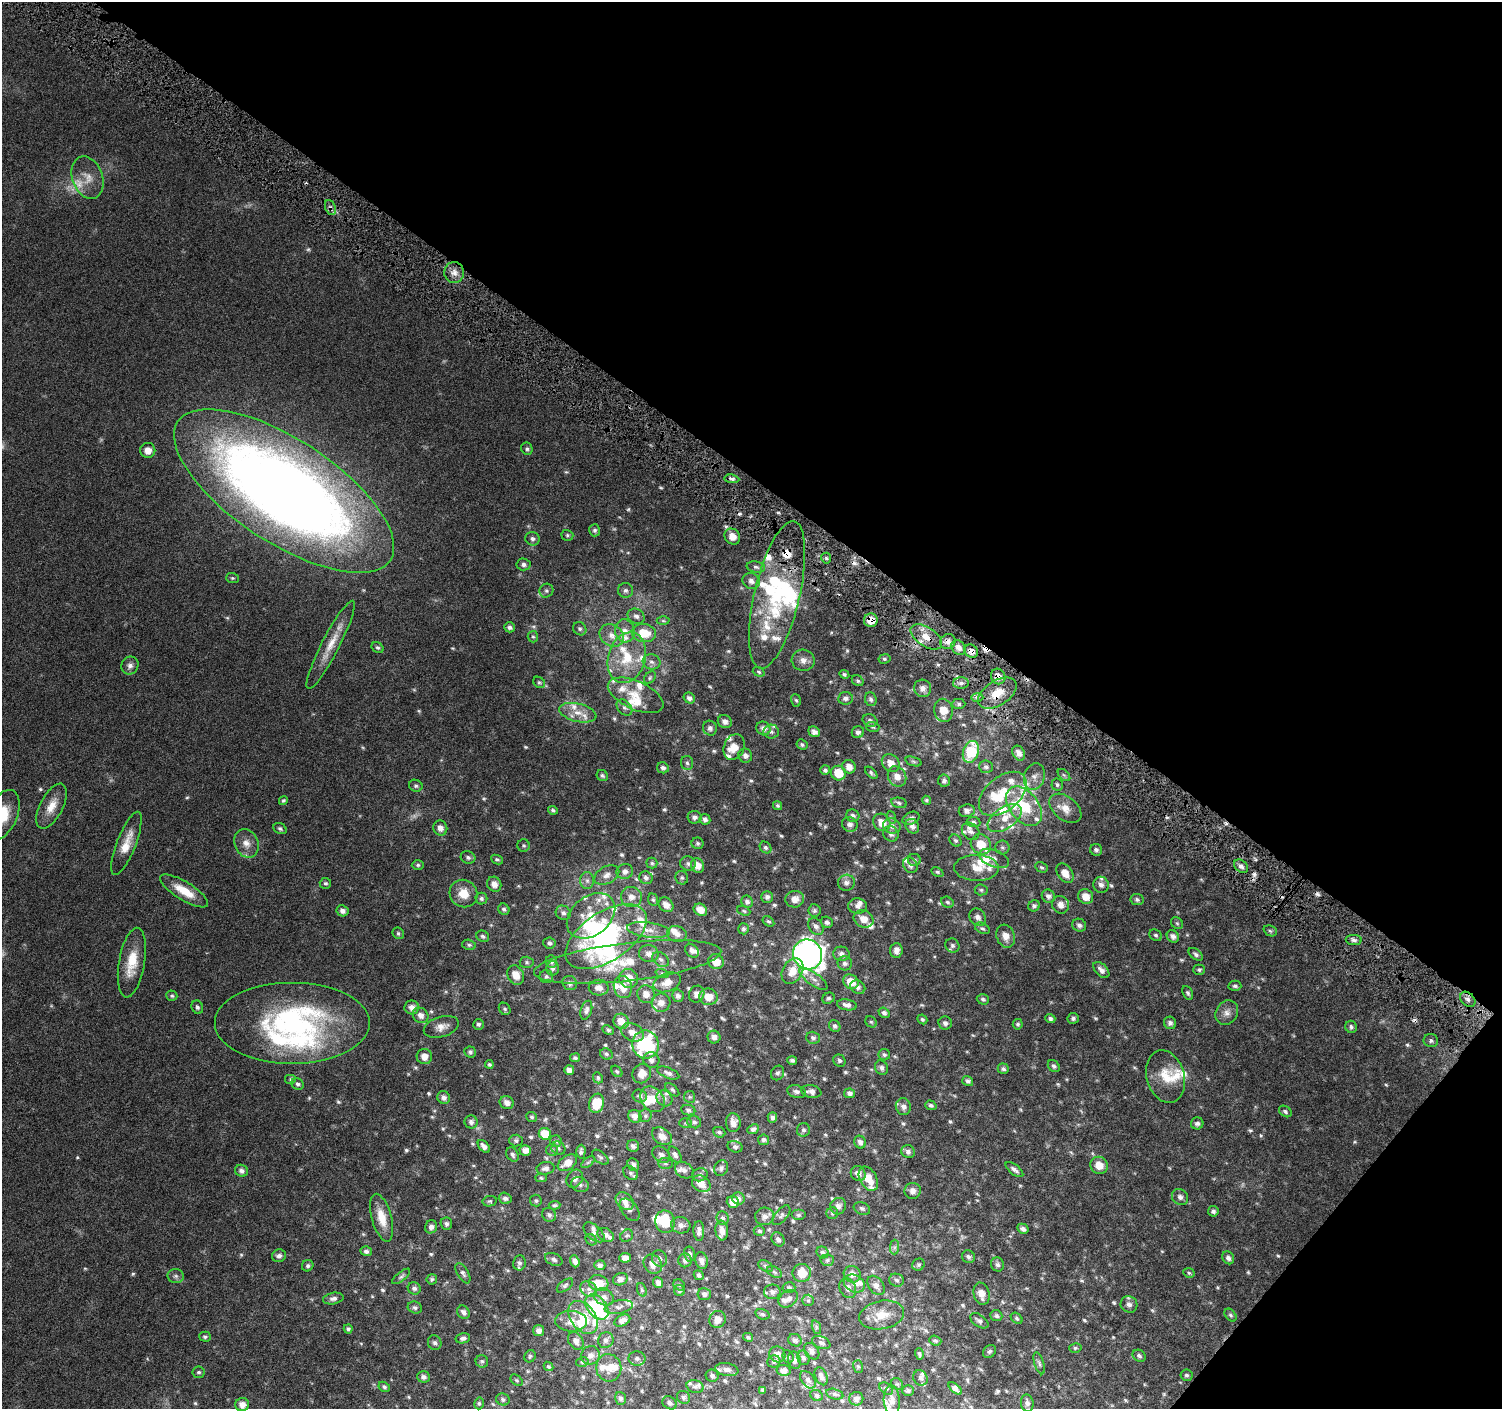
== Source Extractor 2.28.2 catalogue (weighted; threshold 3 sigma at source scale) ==
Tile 8 of 4 x 4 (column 4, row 2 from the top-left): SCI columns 4511-6010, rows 3065-4471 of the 6015 x 6062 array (HDU 1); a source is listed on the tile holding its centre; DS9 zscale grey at full resolution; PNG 1504 x 1411 px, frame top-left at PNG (2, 2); each listed source drawn as its Kron ellipse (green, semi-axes under 4 px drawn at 4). Shown black and unused: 37% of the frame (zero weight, under 4 of 8 exposures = <1% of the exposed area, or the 3 px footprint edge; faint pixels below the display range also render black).
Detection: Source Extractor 2.28.2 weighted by HDU 2 'WHT'; one run over the whole footprint, this tile lists its part. Background 0.0257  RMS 0.0024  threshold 0.00983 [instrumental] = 3 sigma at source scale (4.09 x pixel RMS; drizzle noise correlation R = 1.36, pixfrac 0.8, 0.0396/0.0396 arcsec/px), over >= 5 px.
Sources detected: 761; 13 too faint to see at this stretch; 7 inside a brighter object's white glare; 8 cosmic-ray / hot-pixel residue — neither listed nor drawn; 85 inside a brighter listed object's ellipse — not listed separately; of the other 648, all 500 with FLUX_AUTO >= 0.35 (the completeness limit of this list) listed and drawn (148 fainter detections not listed), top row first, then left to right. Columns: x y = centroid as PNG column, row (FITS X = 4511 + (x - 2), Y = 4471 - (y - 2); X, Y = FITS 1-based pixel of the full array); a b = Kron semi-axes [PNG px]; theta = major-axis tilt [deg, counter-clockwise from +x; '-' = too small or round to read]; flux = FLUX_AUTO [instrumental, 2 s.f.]
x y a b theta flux
88 178 22 15 -71 3.4
330 208 8 5 -68 0.62
454 273 10 10 - 1.5
527 449 6 5 - 0.5
148 450 7 7 - 1.9
732 479 7 4 -6 0.62
284 491 127 51 -33 300
595 530 6 5 - 0.57
567 535 6 5 - 0.37
732 537 8 7 - 2.1
532 539 7 6 - 0.69
826 558 5 5 - 0.41
523 564 7 6 - 0.71
756 567 9 5 -9 0.67
232 578 6 5 - 0.36
751 581 9 7 -30 1.2
625 590 7 7 - 0.68
546 591 7 6 - 0.59
777 595 75 22 77 21
636 616 9 7 -31 0.87
871 620 7 7 - 2.4
663 621 6 4 -1 0.36
510 627 5 5 - 0.66
580 629 7 6 - 0.55
625 631 11 10 - 1.9
644 633 12 9 -10 4.9
612 635 13 10 -35 2.2
533 637 6 5 - 0.36
926 637 18 9 -33 2.9
948 641 8 7 - 1.2
331 645 49 9 63 4.7
378 648 6 5 - 0.45
959 648 8 6 -52 1.2
971 651 7 6 - 1.1
627 658 26 18 74 8.4
884 659 6 4 10 0.37
803 660 11 10 - 1.4
651 662 9 7 -16 0.97
130 665 9 8 - 1
759 672 6 4 -19 0.35
844 674 5 4 - 0.41
998 676 8 7 - 1.5
650 678 7 5 51 0.37
858 681 6 5 - 0.42
539 682 6 5 - 0.38
961 683 8 5 -1 0.84
923 688 9 8 - 1.3
997 693 21 12 32 4
636 695 30 14 -24 4.8
977 697 6 4 -1 0.5
689 698 6 5 - 0.88
845 698 7 6 - 0.79
871 699 7 5 -70 0.61
796 700 6 5 - 0.4
959 704 6 5 - 0.48
624 708 9 6 -48 0.8
944 710 12 9 -79 3.2
578 713 19 9 -14 2.6
870 720 8 6 -24 0.7
725 722 7 6 - 1.1
873 727 7 5 -17 0.41
710 728 7 7 - 0.86
763 728 7 6 - 1
771 732 7 7 - 0.64
814 732 6 5 - 1
858 732 6 6 - 0.78
802 745 6 5 - 0.44
734 747 13 10 69 2.4
971 752 11 7 71 13
1019 753 8 6 -59 1.2
745 756 7 7 - 0.93
913 761 8 3 -19 0.36
687 763 7 6 - 0.58
891 763 10 8 -45 2
849 767 7 6 - 1.7
986 767 7 6 - 0.64
663 768 6 5 - 0.69
825 770 5 5 - 0.49
838 773 7 7 - 4.5
871 773 7 4 -43 0.42
1064 775 7 4 -44 0.43
602 776 6 5 - 0.43
897 776 10 8 -59 1.9
1034 777 13 10 72 1.6
944 781 6 6 - 0.69
1057 785 6 6 - 0.49
416 786 7 5 -24 0.51
1003 794 28 17 40 6.7
926 800 4 4 - 0.4
283 801 5 4 - 0.35
899 803 8 5 -12 0.48
52 806 25 11 62 3.4
778 806 5 4 - 0.42
1024 806 22 14 -52 9.5
1065 808 18 11 -39 2.9
553 810 5 4 - 0.41
967 811 8 6 8 0.86
2 815 27 15 65 8.2
853 816 6 6 - 0.73
694 817 7 6 - 0.79
891 817 6 4 -71 0.37
911 818 9 6 26 0.8
1005 818 19 11 35 3.2
705 819 5 5 - 0.77
882 822 9 8 - 2.5
973 822 7 5 -7 0.45
850 824 8 7 - 0.93
892 826 9 7 -22 1.2
912 826 8 6 -53 1
440 828 8 7 - 1.3
280 829 7 5 -31 0.5
971 831 9 8 - 0.98
891 834 8 7 - 0.83
955 841 6 5 - 0.47
126 843 34 9 69 3.9
246 843 15 11 -64 2.2
698 843 6 6 - 0.49
981 844 11 9 -43 3.6
524 845 6 6 - 0.38
765 847 6 5 - 0.49
1002 847 7 7 - 0.55
1096 850 6 5 - 0.65
468 857 7 6 - 0.67
994 858 16 8 -22 1.4
497 859 6 4 -24 0.41
914 860 6 6 - 0.51
652 863 5 5 - 0.36
688 863 8 7 - 0.64
418 865 6 5 - 0.41
910 865 8 6 -55 0.81
698 866 7 6 - 1.8
1241 866 8 5 -40 0.84
1041 867 6 5 - 0.37
976 868 22 13 -1 3.5
625 871 8 7 - 1
937 872 6 4 -26 0.37
1065 873 10 7 -54 2.3
607 875 13 8 28 1.4
646 878 7 6 - 0.69
682 878 7 6 - 0.46
587 881 8 6 -89 0.78
325 883 6 5 - 0.41
846 883 8 8 - 1
494 884 8 7 - 1.5
1101 885 8 7 - 0.93
981 890 6 5 - 0.41
184 891 28 9 -32 4.5
463 893 14 13 - 3.5
1048 896 7 6 - 0.82
1086 896 8 7 - 2.4
631 897 10 10 - 1.7
767 897 6 5 - 0.63
481 898 6 6 - 0.5
795 899 9 8 - 1.8
653 900 6 5 - 0.38
1137 900 6 5 - 0.55
747 902 6 5 - 0.68
947 902 6 5 - 0.43
666 905 8 6 -43 1.5
1060 905 9 8 - 1.5
857 906 9 7 -2 1.1
1034 906 6 5 - 0.58
504 909 6 5 - 0.49
700 910 7 5 -32 2
814 910 6 6 - 0.54
342 911 6 5 - 0.88
744 911 7 4 -22 0.35
563 913 8 7 - 0.75
591 916 27 19 39 7
978 917 9 7 -53 1
864 919 10 8 -27 2.4
768 921 6 4 -34 0.39
827 922 6 5 - 0.66
1177 923 6 5 - 0.39
1079 925 7 6 - 0.77
816 926 9 6 -53 0.91
982 928 8 5 -27 0.47
743 929 5 5 - 0.4
648 930 22 7 -7 2.4
1270 931 7 5 -23 0.38
398 933 6 5 - 0.43
677 934 10 8 -15 1.4
1156 935 6 5 - 0.48
483 936 7 5 -31 0.46
606 936 46 24 34 42
1006 936 12 9 -71 2
1173 936 6 5 - 0.91
1354 940 8 5 -3 0.68
549 943 6 5 - 0.54
469 945 7 5 -15 0.46
952 945 7 6 - 0.63
896 950 7 6 - 1.3
692 951 8 6 -46 0.99
649 954 10 8 -17 1.3
808 954 15 14 - 130
841 954 8 7 - 1
1196 954 8 5 -37 0.61
661 960 9 6 -33 0.78
527 962 7 5 -2 0.43
551 962 6 5 - 0.64
628 962 94 19 7 15
716 962 8 7 - 2.9
132 963 35 13 80 6.1
845 963 7 7 - 0.81
552 968 7 6 - 0.73
1101 970 10 6 -46 1.1
1199 970 6 5 - 0.44
792 971 14 10 60 2.7
662 973 7 4 -19 0.37
516 975 10 8 -66 2.4
546 976 6 6 - 0.58
629 978 10 9 - 3.3
813 979 17 6 -37 1.3
667 982 14 9 23 2.5
851 982 8 7 - 3.8
570 983 7 7 - 0.84
1235 986 6 5 - 0.55
623 987 11 9 -74 2.6
858 987 8 6 -31 0.85
599 988 10 8 -2 1.5
1188 993 7 5 -64 0.49
646 994 9 8 - 1.7
697 994 8 7 - 1.4
172 996 5 5 - 0.4
678 996 6 5 - 0.72
708 997 9 8 - 3.1
828 998 6 5 - 0.43
983 999 6 5 - 0.49
1468 999 8 6 -45 0.97
661 1003 9 9 - 1.7
847 1005 10 5 -8 0.94
197 1007 7 5 -66 0.56
412 1007 7 7 - 1.3
505 1009 6 5 - 0.41
586 1010 10 5 73 0.76
884 1013 6 5 - 0.65
1227 1013 13 10 55 1.6
421 1015 8 7 - 1.3
1073 1018 6 5 - 0.58
922 1019 5 4 - 0.39
1050 1019 5 4 - 0.52
621 1021 8 7 - 2.5
871 1022 6 5 - 0.35
292 1023 78 41 0 49
945 1023 7 6 - 0.73
1170 1023 6 6 - 0.71
478 1024 5 5 - 0.54
1018 1024 5 5 - 0.44
835 1026 6 5 - 0.54
441 1027 18 10 17 1.9
1351 1027 6 6 - 0.58
608 1030 6 4 -28 0.42
632 1032 12 8 -25 1.9
714 1037 6 6 - 1
813 1038 7 6 - 0.56
1431 1041 7 6 - 0.56
646 1044 14 13 - 21
470 1052 6 5 - 0.55
606 1054 6 5 - 0.5
884 1055 6 5 - 0.49
424 1057 8 7 - 1.9
575 1058 5 4 - 0.43
651 1060 8 7 - 1
792 1060 5 4 - 0.54
839 1061 6 5 - 0.5
489 1064 4 4 - 0.42
1054 1066 6 5 - 0.53
881 1068 7 6 - 0.71
1003 1069 6 5 - 0.54
569 1070 5 5 - 1
617 1071 6 4 -47 0.42
642 1073 10 9 - 2.1
668 1073 12 5 -22 0.88
778 1073 7 6 - 0.52
1165 1077 27 19 -75 5.5
598 1078 6 5 - 0.46
291 1079 6 5 - 0.38
968 1081 6 5 - 0.57
298 1084 6 5 - 0.54
672 1090 8 4 -42 0.43
796 1092 10 6 -16 0.73
811 1092 10 6 -9 1.1
849 1093 5 4 - 0.81
640 1096 7 6 - 0.69
690 1097 6 5 - 0.38
444 1098 6 6 - 0.98
664 1098 8 7 - 0.93
652 1099 14 11 -49 3.2
507 1103 7 6 - 1.1
597 1103 10 7 73 5.6
931 1105 6 4 -18 0.55
903 1107 8 7 - 1.2
688 1110 7 5 -8 0.48
1285 1111 7 5 -37 0.48
635 1116 7 6 - 1.5
645 1116 7 6 - 0.51
532 1117 5 5 - 0.41
772 1118 5 4 - 0.67
471 1122 6 6 - 0.73
694 1122 7 6 - 0.63
686 1123 6 5 - 0.38
733 1123 9 7 -87 1.5
1197 1123 6 6 - 0.64
753 1129 6 4 26 0.63
803 1130 7 6 - 0.6
719 1132 6 5 - 0.47
545 1134 6 6 - 4.6
662 1136 11 7 -36 1.7
763 1140 5 5 - 0.58
516 1141 6 6 - 0.51
556 1141 6 6 - 0.47
860 1142 6 5 - 0.9
484 1146 7 5 -48 0.98
633 1146 6 6 - 0.72
735 1147 7 5 -18 0.58
558 1148 7 6 - 0.5
525 1150 6 5 - 1.3
552 1150 6 6 - 0.42
581 1152 7 4 87 0.59
908 1152 7 6 - 0.71
512 1154 8 5 -57 0.62
661 1155 10 7 -40 1
675 1155 9 5 -57 0.77
600 1157 10 5 -40 0.54
588 1162 8 4 37 0.39
567 1163 11 7 36 2.2
665 1163 7 5 -1 0.47
633 1165 7 5 -56 0.78
1099 1165 9 8 - 2.8
545 1168 9 6 11 0.98
721 1168 8 6 66 0.65
684 1170 10 7 -32 0.85
1014 1170 10 5 -38 0.87
241 1171 7 6 - 0.87
630 1173 8 6 -44 0.57
858 1174 8 7 - 1.3
700 1175 8 6 14 0.6
541 1178 6 4 -3 0.36
575 1179 9 7 57 0.86
868 1179 13 8 -60 3.2
580 1184 9 7 -21 0.78
701 1184 10 7 -35 1.9
913 1191 8 8 - 1.3
1180 1197 9 7 -42 0.94
505 1198 6 5 - 0.69
738 1198 6 6 - 0.95
490 1201 7 5 12 0.42
536 1201 6 5 - 0.4
625 1201 10 7 -43 1.4
733 1202 6 5 - 2.5
554 1205 6 4 3 0.37
838 1206 8 8 - 1
862 1208 8 6 -23 0.55
630 1210 13 8 -52 0.79
1213 1211 5 5 - 0.57
832 1213 6 6 - 0.39
549 1215 7 6 - 0.63
781 1215 12 6 49 0.68
798 1215 7 5 0 0.52
765 1216 9 9 - 1.2
382 1218 24 10 -74 3.8
722 1218 7 6 - 0.56
665 1222 11 10 - 6.6
446 1224 6 5 - 0.64
681 1225 10 8 -13 1.2
431 1227 7 6 - 0.97
1023 1229 6 5 - 0.77
722 1230 10 6 -83 1.3
699 1231 10 5 -89 0.99
759 1231 6 5 - 0.48
594 1232 12 7 -42 1.1
606 1235 9 6 -30 0.86
627 1236 7 5 40 0.42
778 1239 7 6 - 0.73
591 1240 6 5 - 0.39
894 1247 7 4 89 0.52
366 1251 5 5 - 0.69
823 1252 6 5 - 0.56
689 1254 7 5 -79 0.57
279 1256 7 6 - 0.83
968 1257 7 6 - 0.65
625 1258 6 5 - 1.1
659 1258 8 7 - 0.77
1228 1258 7 5 -56 0.87
554 1259 9 6 -24 0.66
685 1260 7 7 - 0.89
827 1260 7 5 5 0.47
575 1261 6 4 -70 0.93
702 1261 8 6 -77 1
519 1263 7 6 - 0.68
653 1264 10 8 -53 1.9
997 1264 7 6 - 0.67
600 1265 5 5 - 0.82
918 1265 6 5 - 0.42
308 1266 6 5 - 0.51
765 1266 8 5 -29 0.47
774 1272 8 5 -28 0.45
463 1273 11 5 -60 0.71
802 1273 9 9 - 3.5
1189 1273 6 4 -28 0.36
852 1274 9 8 - 1.4
699 1275 5 4 - 0.55
176 1276 8 7 - 0.66
401 1276 11 4 39 0.52
432 1279 5 5 - 0.41
620 1279 8 6 23 1
896 1280 7 6 - 0.58
658 1282 5 5 - 0.88
598 1283 10 8 -16 3.5
854 1284 11 8 -27 1.4
565 1285 9 5 38 0.51
679 1285 6 5 - 0.37
876 1285 11 7 -52 1.2
789 1287 6 5 - 0.47
414 1288 6 6 - 0.68
848 1288 10 8 -65 1.5
589 1289 9 7 -38 1.1
642 1290 7 4 -70 0.38
679 1291 6 5 - 0.46
772 1292 8 7 - 0.99
704 1294 7 6 - 0.88
981 1294 11 8 -74 2.1
604 1297 10 8 -27 1.2
333 1299 10 5 11 0.88
788 1299 10 7 36 1.1
808 1300 6 5 - 0.43
1129 1304 8 8 - 1
415 1307 7 6 - 0.59
597 1307 14 9 -50 19
619 1307 14 6 10 1.1
463 1312 7 5 -54 0.92
762 1314 7 5 -19 0.43
882 1315 23 14 11 3.9
1230 1315 7 5 -52 0.43
996 1316 6 5 - 0.53
583 1317 18 12 -54 5.3
1017 1318 7 4 -40 0.38
717 1319 9 8 - 2
571 1321 16 10 -3 2.4
622 1321 8 5 26 1.1
979 1321 10 6 -34 0.77
816 1327 7 4 -72 0.45
348 1329 4 4 - 0.45
539 1331 5 5 - 1.1
205 1337 6 5 - 0.49
748 1337 5 4 - 0.37
463 1338 7 5 13 0.7
606 1340 8 7 - 0.85
795 1340 7 6 - 0.69
576 1341 9 7 -57 1.2
935 1341 6 4 -21 0.43
435 1343 7 6 - 0.64
821 1343 9 6 -22 0.71
1075 1348 6 5 - 0.39
812 1351 9 6 -51 0.96
989 1351 7 5 43 0.46
777 1354 8 7 - 1.5
919 1354 6 4 -75 0.43
590 1355 9 9 - 1.3
530 1356 6 5 - 0.4
1139 1356 7 5 -33 0.59
788 1357 7 5 -67 0.38
803 1358 7 6 - 0.55
637 1359 8 7 - 0.75
794 1360 9 6 -77 0.7
482 1361 6 6 - 0.43
774 1361 6 6 - 0.51
582 1362 6 5 - 0.39
1039 1363 11 4 -72 0.55
548 1366 5 4 - 0.4
858 1367 6 5 - 0.37
609 1368 14 12 -81 2.4
727 1370 11 6 -9 1.1
784 1370 7 5 -10 1.2
199 1372 6 6 - 0.46
1186 1375 6 5 - 0.5
712 1376 6 6 - 0.57
821 1376 9 6 -67 0.96
423 1377 6 5 - 0.89
920 1378 8 6 -56 0.71
517 1380 7 5 -40 0.39
808 1380 10 6 -52 0.84
897 1384 6 5 - 0.43
384 1387 6 4 -31 0.46
695 1387 9 6 -18 0.58
955 1388 8 4 -41 0.92
886 1389 7 5 -39 0.46
763 1390 4 3 - 0.4
908 1391 6 5 - 0.46
835 1394 9 5 -13 0.52
817 1395 6 5 - 0.54
683 1397 7 6 - 0.59
621 1398 6 5 - 0.73
503 1399 7 6 - 0.53
856 1399 7 7 - 1.1
892 1400 15 8 -86 1.8
479 1403 6 4 76 0.37
670 1403 7 6 - 0.72
1027 1403 9 6 -82 0.87
242 1405 7 6 - 1.8
Overlapping masked pixels (flux is a lower limit): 9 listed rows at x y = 330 208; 732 537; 871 620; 926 637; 948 641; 971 651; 998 676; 997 693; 1468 999
Isophote crosses this tile's border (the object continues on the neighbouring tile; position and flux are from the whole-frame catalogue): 1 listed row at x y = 2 815